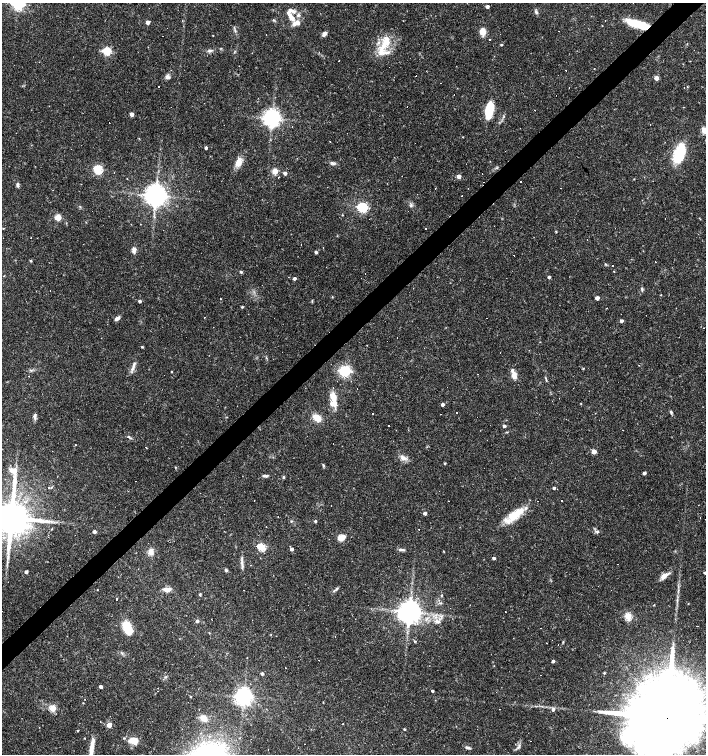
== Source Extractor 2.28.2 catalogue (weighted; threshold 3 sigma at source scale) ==
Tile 10 of 4 x 4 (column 2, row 3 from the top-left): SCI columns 1616-3022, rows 1503-3005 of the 5979 x 6011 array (HDU 1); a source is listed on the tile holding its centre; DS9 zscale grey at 2 x 2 block average (1 PNG px = mean of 2 x 2 image px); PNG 708 x 756 px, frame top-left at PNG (2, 3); no overlay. Shown black and unused: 4% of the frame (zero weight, under 3 of 4 exposures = <1% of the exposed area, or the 3 px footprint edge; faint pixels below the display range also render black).
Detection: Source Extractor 2.28.2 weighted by HDU 2 'WHT'; one run over the whole footprint, this tile lists its part. Background 0.0165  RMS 0.0016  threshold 0.0072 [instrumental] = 3 sigma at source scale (4.5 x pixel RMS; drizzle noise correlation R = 1.50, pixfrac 1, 0.0396/0.0396 arcsec/px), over >= 5 px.
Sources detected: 270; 1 inside a brighter object's white glare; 84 cosmic-ray / hot-pixel residue — not listed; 12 inside a brighter listed object's ellipse — not listed separately; the other 173 listed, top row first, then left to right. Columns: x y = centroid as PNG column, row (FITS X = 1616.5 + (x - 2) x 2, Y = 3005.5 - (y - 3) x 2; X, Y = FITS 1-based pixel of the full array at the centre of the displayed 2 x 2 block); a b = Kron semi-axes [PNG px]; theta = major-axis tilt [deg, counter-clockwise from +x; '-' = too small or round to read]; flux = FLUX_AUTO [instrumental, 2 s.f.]
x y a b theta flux
18 4 4 4 - 82
487 6 3 3 - 1.4
149 8 2 2 - 0.32
536 12 6 4 -65 0.76
298 15 5 4 - 0.99
291 17 17 6 -53 3.5
273 20 4 2 - 0.35
605 21 2 2 - 0.59
148 22 3 3 - 3.1
639 24 22 7 -19 14
483 32 8 6 -85 3.4
324 34 6 4 55 1.6
213 35 2 2 - 0.16
266 35 2 2 - 0.31
490 40 2 2 - 0.81
385 44 22 10 57 8.5
501 45 3 2 - 0.41
210 50 9 3 7 0.88
694 50 2 2 - 0.86
107 51 3 3 - 26
339 61 2 2 - 1.2
690 61 2 2 - 0.16
594 69 2 2 - 0.41
167 77 7 5 -31 1.1
656 78 3 3 - 3.7
441 83 2 2 - 0.15
683 107 2 2 - 0.15
489 110 14 6 79 14
131 114 4 4 - 1.2
272 118 5 5 - 230
292 126 2 2 - 0.76
705 130 3 3 - 15
463 137 2 2 - 0.16
206 148 3 2 - 0.91
679 153 22 11 71 14
239 162 13 7 75 3.2
332 163 6 4 -20 0.84
497 168 3 3 - 0.35
98 169 4 3 - 31
275 171 3 3 - 12
285 173 3 3 - 1.7
459 176 3 3 - 3.8
279 177 2 2 - 0.68
127 179 2 2 - 0.15
634 179 3 2 - 0.16
520 181 2 2 - 0.53
18 184 6 3 88 0.84
327 187 2 2 - 1.2
560 188 2 2 - 0.35
156 195 5 5 - 420
411 206 4 3 - 0.59
362 207 4 3 - 41
342 215 3 2 - 0.24
58 217 6 6 - 2.7
665 219 2 2 - 0.53
700 219 4 2 - 0.21
3 228 2 2 - 0.24
426 229 2 2 - 0.92
556 232 4 2 - 0.25
134 250 7 5 86 1.7
316 252 3 3 - 1
31 261 4 3 - 0.36
614 271 2 2 - 0.15
241 272 3 3 - 0.71
4 276 2 2 - 0.16
549 277 3 2 - 0.78
294 278 3 2 - 1.1
642 289 5 3 - 0.61
50 290 2 2 - 0.33
332 297 3 2 - 0.21
597 298 3 2 - 2.5
220 299 2 2 - 0.29
140 301 2 2 - 1.2
312 301 4 2 - 0.26
242 307 4 2 - 0.33
117 318 7 4 37 1.3
621 321 2 2 - 1.3
142 347 3 3 - 0.36
134 364 7 3 63 0.89
132 369 6 3 78 0.96
583 369 3 3 - 0.32
30 370 4 2 - 0.46
345 371 4 4 - 68
171 372 2 2 - 0.28
478 374 2 2 - 0.28
514 375 11 5 -74 3.1
546 379 9 2 -72 0.39
334 403 14 10 86 4.5
581 403 2 2 - 0.2
442 404 3 2 - 1.4
671 412 5 3 - 0.65
372 413 2 2 - 0.34
456 413 2 2 - 0.86
34 416 8 4 87 1.1
477 417 2 2 - 0.27
317 418 10 6 -30 4.3
504 426 3 3 - 1
129 437 9 2 -31 0.64
594 451 3 3 - 5.6
403 458 11 6 -33 2
445 463 3 2 - 0.41
323 465 5 3 - 0.46
644 473 3 2 - 1.1
265 476 7 3 -1 0.97
283 477 4 3 - 0.44
51 487 3 2 - 0.31
554 488 3 2 - 0.76
562 500 2 2 - 1.3
448 501 2 2 - 0.44
425 513 3 3 - 1.4
515 515 24 10 36 9.1
700 517 2 2 - 0.3
11 518 10 8 -86 1600
315 521 3 2 - 0.67
94 532 3 3 - 1.5
597 532 5 4 - 0.79
343 537 5 4 - 2.3
262 547 3 3 - 20
292 549 3 2 - 1.3
401 550 9 3 -5 0.89
151 552 9 6 -82 2.5
494 558 3 2 - 0.88
242 566 13 3 -83 1.5
226 570 4 3 - 0.61
26 572 2 2 - 1.2
705 573 2 2 - 0.65
664 576 12 6 37 2.5
336 589 8 3 45 0.68
97 590 2 2 - 0.17
166 590 10 6 -21 1.9
244 590 2 2 - 1.3
200 594 3 2 - 0.46
441 595 5 2 - 0.28
117 599 2 2 - 0.65
688 603 2 2 - 0.19
654 605 2 2 - 0.27
2 611 2 2 - 0.34
409 612 5 5 - 480
505 612 2 2 - 0.21
628 616 3 3 - 17
212 620 2 2 - 0.18
197 621 3 3 - 1.2
437 621 7 5 -22 1.5
697 626 2 2 - 0.66
128 628 11 7 -61 11
335 636 2 2 - 0.27
415 641 3 3 - 0.33
563 642 4 3 - 0.33
546 643 2 2 - 0.32
122 653 4 2 - 0.37
553 661 2 2 - 1.2
262 673 2 2 - 1.1
165 677 4 3 - 0.45
101 686 3 3 - 1.2
432 691 2 2 - 0.8
244 696 5 5 - 210
190 697 2 2 - 0.3
83 703 3 2 - 0.18
53 708 3 3 - 13
553 709 4 3 - 1.1
623 709 3 2 - 0.57
666 717 26 15 -53 13000
204 718 9 7 -45 2.1
343 724 2 2 - 0.37
109 725 3 3 - 6.3
404 729 3 2 - 0.39
78 730 3 2 - 0.31
84 738 2 2 - 0.27
134 740 11 8 -19 4.4
530 741 2 2 - 0.4
467 747 8 3 -18 0.84
518 747 5 3 - 0.67
91 751 25 5 82 4.9
Overlapping masked pixels (flux is a lower limit): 3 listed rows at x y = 639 24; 11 518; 666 717
Isophote crosses this tile's border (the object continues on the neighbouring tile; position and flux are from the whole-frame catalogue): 7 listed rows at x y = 18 4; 705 130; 11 518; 705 573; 2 611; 666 717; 91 751
Diffuse or blended objects may show on this block-average render without a row.